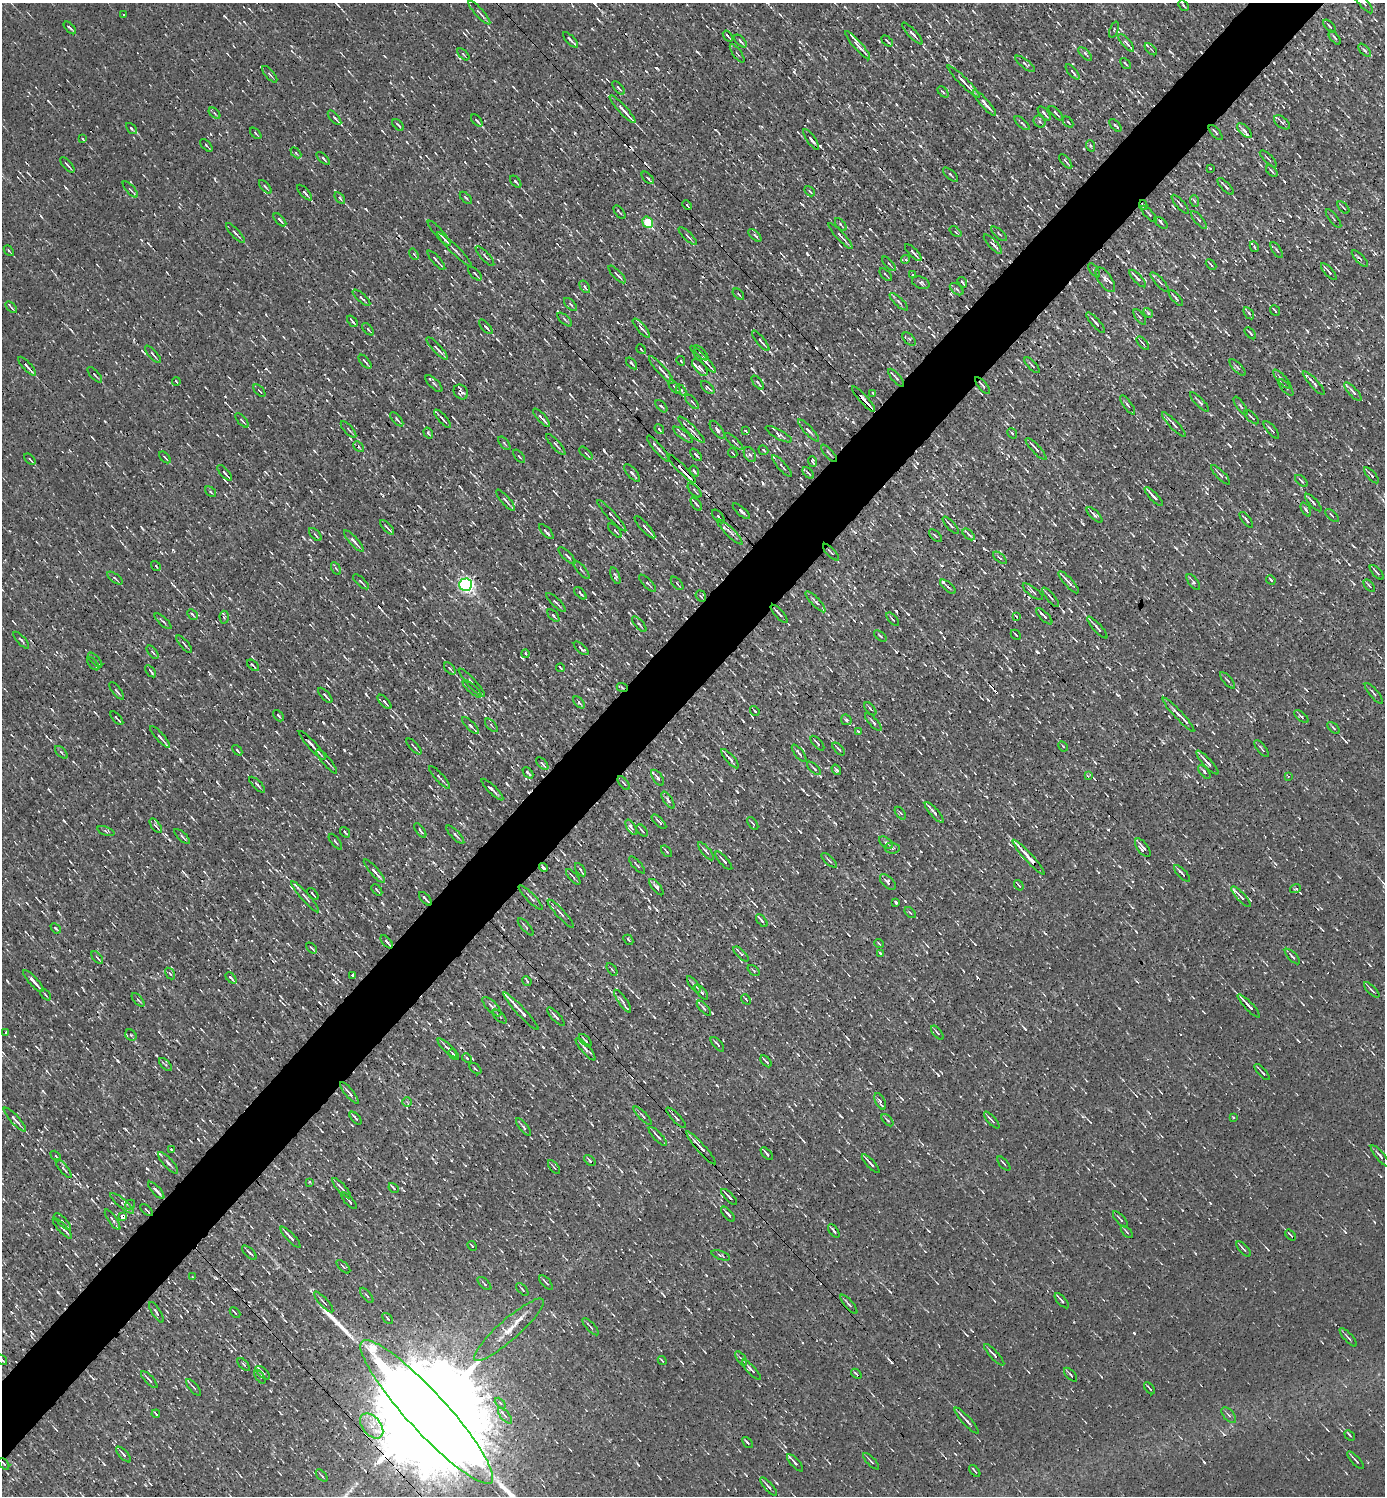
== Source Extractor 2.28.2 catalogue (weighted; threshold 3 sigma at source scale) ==
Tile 10 of 4 x 4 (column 2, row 3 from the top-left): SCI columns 1679-3061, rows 1495-2988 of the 5978 x 5977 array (HDU 1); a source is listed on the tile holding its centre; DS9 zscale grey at full resolution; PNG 1387 x 1498 px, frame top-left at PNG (2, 3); each listed source drawn as its Kron ellipse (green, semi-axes under 4 px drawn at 4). Shown black and unused: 5% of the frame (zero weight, under 3 of 4 exposures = <1% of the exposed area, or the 3 px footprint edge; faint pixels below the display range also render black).
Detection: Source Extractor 2.28.2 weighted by HDU 2 'WHT'; one run over the whole footprint, this tile lists its part. Background 0.00236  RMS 0.01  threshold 0.0455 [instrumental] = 3 sigma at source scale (4.5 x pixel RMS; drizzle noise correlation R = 1.50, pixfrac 1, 0.05/0.05 arcsec/px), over >= 5 px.
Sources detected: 1077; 25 cosmic-ray / hot-pixel residue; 1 long thin detection or spike segment (spike, bleed or trail) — neither listed nor drawn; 29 inside a brighter listed object's ellipse — not listed separately; of the other 1022, all 500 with FLUX_AUTO >= 1.49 (the completeness limit of this list) listed and drawn (522 fainter detections not listed), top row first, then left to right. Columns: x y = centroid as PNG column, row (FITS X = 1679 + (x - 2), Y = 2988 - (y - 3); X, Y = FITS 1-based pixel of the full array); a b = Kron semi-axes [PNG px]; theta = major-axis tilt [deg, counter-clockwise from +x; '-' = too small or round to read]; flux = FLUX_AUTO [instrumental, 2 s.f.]
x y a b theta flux
1363 3 13 4 -49 4
1183 5 6 2 -46 1.5
479 13 15 3 -48 2.7
124 14 3 3 - 1.7
1330 26 8 4 -45 2.6
70 28 8 2 -46 2.3
1114 29 8 3 69 1.5
912 33 14 4 -47 4.4
728 36 6 2 -52 1.8
1335 38 8 3 -51 2
570 40 10 2 -46 2.8
740 41 8 3 -46 3.3
887 41 6 2 -43 1.9
1126 43 11 4 -49 3.7
858 45 18 3 -49 8.7
1151 49 7 3 -45 1.7
1365 50 8 4 -48 2.7
737 53 11 3 -54 1.8
463 54 7 3 -46 1.6
1085 54 9 3 -45 2.1
1025 64 12 3 -38 2.5
1125 64 6 2 -48 1.7
1072 72 9 3 -49 2.9
270 74 10 4 -49 2.6
964 81 22 3 -45 8.4
619 88 8 3 -49 2
943 92 6 4 -46 1.7
985 103 17 4 -48 9.7
623 109 18 3 -48 11
214 113 7 3 -44 1.5
1044 113 8 3 -48 3.7
1056 113 9 3 -45 2.4
335 118 9 3 -48 2.9
477 120 7 2 -48 3.3
1040 122 6 5 - 2.6
1068 122 6 2 -48 1.6
1282 122 9 5 -38 3.1
1022 123 9 3 -41 2.1
398 125 7 2 -45 1.9
1115 125 8 3 -47 2.1
131 129 6 4 -47 1.5
1244 131 9 4 -45 3.2
1216 132 9 2 -48 2.1
256 133 7 3 -45 1.6
83 139 4 2 - 1.5
811 139 12 3 -56 3.6
206 145 8 2 -47 1.7
1091 146 6 3 -70 1.5
296 153 6 4 -46 1.5
323 158 8 3 -43 2.3
1268 159 11 2 -45 1.5
1066 161 9 2 -50 2.3
67 165 9 2 -49 2.5
1210 168 3 2 - 2.1
1272 171 7 3 -47 2.1
950 175 9 3 -43 2
648 178 7 4 -46 2.3
516 182 7 2 -50 2.5
1225 186 11 2 -46 3.2
265 187 8 3 -48 1.9
130 189 10 3 -49 1.7
810 191 6 3 -45 1.7
305 193 10 3 -46 3.3
340 198 6 4 -53 2.3
466 198 7 3 -45 1.6
1195 201 6 3 -69 1.6
1180 204 12 3 -48 2.4
687 205 5 2 - 1.7
1143 205 5 3 - 2.2
1343 207 7 2 -46 1.8
619 212 8 2 -52 1.7
1149 214 10 3 -47 1.7
1333 219 11 3 -53 2.3
280 220 8 3 -47 2.8
1199 220 11 4 -50 2.9
648 222 6 5 - 64
1161 223 8 3 -38 3.2
841 225 7 3 -51 1.7
955 232 7 4 -39 2.1
235 233 13 3 -47 3.9
439 233 16 3 -48 4.4
999 234 9 4 -41 2.1
755 235 8 4 -45 3
688 236 12 3 -44 3
840 236 17 3 -47 4.9
993 244 13 4 -47 3.9
1254 247 5 4 - 1.7
454 249 24 2 -44 3.4
1277 250 9 3 -56 1.7
9 251 6 3 -49 1.6
913 253 11 3 -45 3.7
414 254 6 3 -57 1.5
485 256 13 3 -48 2.4
1360 258 11 2 -45 1.7
906 259 4 4 - 3
436 260 12 2 -48 2.9
889 264 9 3 -48 1.5
1211 265 6 2 -44 2.2
1094 270 8 4 -54 1.7
1329 272 10 3 -48 3
475 274 8 3 -46 1.9
617 274 11 3 -46 3.2
886 275 8 2 -48 1.5
913 275 3 2 - 1.6
1138 278 11 4 -46 3.8
1105 280 14 6 -56 4.5
962 282 6 2 -55 1.8
1160 282 12 3 -48 2.3
921 283 9 6 -21 3.3
585 287 7 4 -55 2.7
957 289 8 4 -38 2
738 294 7 3 -44 1.8
361 298 11 3 -42 2.5
1176 298 10 3 -49 2.3
899 302 12 4 -43 2.7
570 304 8 3 -45 1.9
11 307 7 2 -45 1.9
1275 311 6 2 -49 2.1
1148 313 5 4 - 1.6
1249 313 7 4 -55 2.5
1140 317 9 4 -52 2.3
565 319 9 3 -42 2
352 321 6 2 -50 1.8
1096 323 13 3 -48 3.8
486 327 9 3 -49 2.7
641 328 12 3 -48 5
368 329 7 3 -48 1.7
1250 333 7 2 -48 1.6
909 339 8 4 -44 1.9
761 341 12 4 -51 4.5
1143 343 8 3 -50 2.5
437 348 14 3 -47 5.6
641 349 5 2 - 1.5
701 353 9 4 -47 2.5
153 354 11 3 -48 2.1
703 359 18 3 -46 8.8
681 361 5 3 - 1.5
365 362 8 2 -49 2.2
632 363 7 2 -50 2.3
1032 365 10 3 -46 1.9
27 366 12 3 -47 4.9
700 367 10 5 -51 4.5
1238 368 10 4 -45 2.4
661 370 18 3 -48 7.3
95 375 10 3 -47 1.8
896 378 11 3 -49 2.3
1282 379 12 4 -48 3.7
176 381 4 2 - 1.5
758 383 8 3 -51 2
1314 383 15 3 -48 4.5
434 384 11 5 -44 2.7
982 385 10 3 -50 2.1
674 387 8 3 -53 1.9
708 388 8 4 -44 3
1286 388 10 2 -49 2
681 390 6 3 -46 1.8
259 391 7 3 -46 1.9
461 392 8 6 -48 4.6
1353 392 12 4 -48 4.6
873 393 4 2 - 1.8
863 399 16 3 -48 17
692 402 9 3 -48 1.9
1199 402 13 3 -45 2.7
1128 405 11 4 -54 2.6
661 406 7 3 -46 1.8
1241 406 11 4 -56 2.1
1252 417 9 2 -43 1.9
541 418 12 2 -47 5.2
397 419 9 3 -50 2.3
442 419 11 3 -48 3.1
242 420 9 3 -48 2.8
1174 425 17 3 -46 5.2
348 429 10 3 -48 2
659 429 5 2 - 2.1
691 430 18 4 -45 6.2
717 430 10 5 -54 3.6
745 430 3 3 - 5.9
808 430 14 4 -47 4.1
1271 430 11 2 -50 2.3
428 433 6 3 -56 2
1012 433 5 4 - 1.8
779 434 15 4 -29 4.3
683 435 12 4 -37 2.6
734 441 11 4 -43 2.4
504 443 8 3 -50 1.7
556 445 13 4 -48 3.2
359 447 6 3 -45 1.5
658 449 17 4 -49 3.6
1036 449 14 3 -47 4.3
763 450 5 3 - 1.6
586 453 8 3 -44 2
733 453 5 2 - 1.5
829 453 11 3 -48 1.8
750 454 8 5 -59 2.7
696 455 7 3 -48 3.2
519 456 8 3 -50 1.6
165 457 7 3 -45 1.7
30 459 7 2 -46 2
812 461 5 3 - 2
782 466 14 3 -47 2.7
682 469 20 4 -45 19
694 471 6 3 -58 1.8
225 473 10 3 -47 2.6
632 473 11 5 -49 2.9
808 473 7 3 -45 2.2
1221 475 13 4 -45 3.9
1371 475 10 3 -48 2.4
1301 481 7 3 -41 1.6
694 490 9 2 -46 1.5
210 492 6 4 -40 1.5
1154 497 12 3 -47 6.3
505 500 13 3 -49 3.9
1313 502 11 3 -47 3.4
696 504 7 3 -51 2
1306 510 7 3 -62 2
741 511 10 4 -41 4.4
1095 515 10 4 -44 5.7
612 516 21 3 -47 5
718 516 8 2 -48 3.5
1332 516 8 3 -44 1.9
1246 520 9 2 -52 2.1
951 525 11 3 -49 3.1
387 527 9 2 -46 2.3
645 527 14 3 -48 5.1
615 531 9 4 -46 2.9
546 532 9 2 -46 2.3
730 532 17 4 -45 5.2
969 534 7 3 -43 2.8
315 535 8 4 -48 1.9
935 536 8 3 -44 1.9
354 541 14 3 -48 5.3
831 552 11 3 -47 2.1
567 556 11 3 -45 3
1000 558 8 3 -40 1.8
156 566 5 2 - 1.6
336 568 7 4 -59 2
581 570 12 3 -48 1.8
1377 572 9 2 -47 2.6
615 576 9 4 -70 2.4
115 578 9 3 -37 2.1
1271 580 5 3 - 2.2
361 582 10 3 -43 2.2
1069 582 14 3 -48 7.6
1193 582 9 4 -53 2.4
647 583 11 4 -46 3.1
677 583 8 3 -49 1.9
466 585 6 6 - 410
1369 586 7 3 -51 1.7
948 587 9 3 -41 2.8
1033 592 12 4 -37 3.6
580 593 7 2 -47 3
701 596 6 5 - 2.6
1051 597 12 3 -50 3.1
556 602 13 3 -44 2.9
816 602 14 4 -46 4.1
192 614 6 3 -45 1.8
779 614 12 3 -48 4.5
553 616 7 3 -48 2.1
1044 616 10 3 -45 4.4
224 617 6 4 -87 1.8
1016 617 4 2 - 1.5
893 619 8 3 -49 1.7
163 621 10 2 -42 2
639 624 10 3 -49 2
1097 627 14 2 -47 6.7
1016 635 5 2 - 1.5
880 636 7 3 -39 1.5
21 640 11 3 -47 1.9
184 644 11 3 -49 2.1
581 648 9 3 -41 3
153 652 8 3 -50 2
526 654 4 3 - 1.6
95 660 9 3 -48 2.7
93 664 8 2 -48 1.8
253 665 7 3 -41 2.2
450 668 7 3 -49 2.6
560 668 4 2 - 2
151 671 7 2 -52 2.3
1227 680 10 3 -49 2
472 682 19 4 -48 6.4
622 687 6 3 -23 1.5
472 689 12 3 -42 1.9
117 691 10 3 -51 2.1
1374 693 13 3 -50 2.2
325 695 9 3 -47 3.3
385 702 9 3 -47 3.7
579 702 7 4 -47 2.3
870 709 8 4 -51 2.3
755 711 5 3 - 2.1
1178 715 23 3 -47 5.3
278 716 6 3 -49 1.8
1301 716 8 4 -39 2.1
117 718 8 2 -48 1.7
846 720 6 5 - 1.9
873 722 11 3 -48 2.3
470 725 11 4 -46 4.2
491 725 8 3 -46 1.8
1334 728 7 4 -43 1.7
859 732 3 3 - 5.5
160 737 14 3 -48 4
817 743 9 3 -48 2.2
312 745 19 3 -47 12
414 746 10 2 -47 1.6
1063 746 5 3 - 1.6
839 749 8 3 -46 3.2
1262 749 10 3 -51 1.9
237 750 6 3 -47 3
61 752 8 3 -45 1.9
799 753 10 3 -52 3
730 759 12 3 -47 5.7
327 761 15 2 -50 2.6
1207 763 15 3 -47 6.7
542 764 8 3 -45 2.8
814 768 8 3 -43 2.1
836 770 5 3 - 2.4
1204 772 8 3 -50 2.9
528 773 6 2 -47 1.5
1088 776 4 3 - 2
1288 776 4 4 - 1.5
440 777 14 3 -48 3.1
658 778 9 4 -54 3.4
624 783 8 4 -52 2.3
257 785 10 3 -45 2.6
492 790 14 3 -44 4.4
668 800 10 4 -56 3
934 812 13 3 -48 6.5
900 813 7 4 -53 1.5
659 822 9 3 -45 2.8
753 823 7 2 -52 1.6
156 826 9 3 -51 3
631 827 8 4 -58 3
420 830 8 3 -54 2.6
642 830 7 2 -50 2.6
106 831 9 4 -19 1.8
345 832 6 2 -51 1.5
455 835 12 4 -46 3.4
182 837 10 4 -43 2.4
335 842 9 3 -52 1.6
886 843 8 4 -38 2.3
892 848 7 5 -5 2.6
1143 848 11 5 -53 5.9
666 851 7 4 -51 1.6
706 851 11 3 -50 3.1
1029 857 23 3 -47 17
829 860 9 3 -43 1.8
724 861 12 3 -48 3.4
637 865 11 3 -48 2.2
543 868 4 3 - 2.8
580 870 7 3 -58 1.9
374 871 15 3 -49 7.3
1182 873 11 3 -47 3.7
573 877 10 2 -49 1.9
888 882 10 5 -44 4.3
1019 885 5 2 - 1.6
656 887 10 4 -51 4.1
1295 889 5 3 - 1.7
377 890 6 2 -48 1.7
313 894 7 2 -48 2
305 897 20 4 -48 3.8
1241 897 13 4 -46 4.2
531 898 17 3 -46 2.9
425 899 8 2 -48 3.1
896 903 3 3 - 4.3
910 913 6 4 -45 1.6
561 914 19 4 -47 4.5
762 921 7 4 -52 2.6
526 927 11 3 -48 1.8
56 928 6 3 -42 1.8
628 940 5 3 - 1.5
387 942 8 3 -49 7.3
879 943 5 3 - 1.6
311 948 6 2 -46 2.1
741 954 9 4 -44 2.7
881 954 4 3 - 3.1
1292 957 10 3 -46 2.9
97 958 7 2 -51 1.7
612 969 7 4 -53 1.9
754 970 7 4 -40 1.6
170 974 6 4 -58 1.7
353 975 4 3 - 2.9
231 978 6 2 -47 2.5
33 981 14 3 -48 7.8
527 981 5 2 - 1.7
694 984 9 4 -53 2.4
1372 990 10 3 -46 2.7
701 992 9 3 -48 3.9
46 995 7 3 -46 1.7
746 999 5 3 - 1.5
138 1000 8 3 -48 2
623 1001 13 4 -55 3.9
1249 1006 15 3 -47 9.3
492 1007 12 5 -46 4.7
704 1008 9 3 -47 2.6
521 1011 25 3 -47 18
500 1017 8 3 -44 1.6
556 1017 12 3 -46 4.5
5 1032 3 2 - 1.7
937 1033 8 3 -50 2.3
131 1035 6 5 - 1.7
585 1040 8 2 -48 2.5
717 1044 9 3 -48 2.6
447 1048 13 3 -44 2.7
586 1049 14 4 -49 5
454 1055 6 3 -47 3.9
467 1058 5 4 - 1.8
766 1061 7 2 -49 2.7
166 1065 8 4 -45 1.6
475 1069 7 3 -42 1.6
1262 1072 10 2 -47 2.4
349 1093 13 3 -50 3.9
880 1101 9 4 -63 3.5
407 1102 5 5 - 1.7
643 1116 12 3 -45 2.6
1233 1117 3 3 - 2.9
356 1118 7 2 -48 2.8
676 1118 14 3 -45 2.9
15 1120 16 4 -47 6.2
887 1120 7 3 -47 1.5
992 1120 10 3 -49 3.4
524 1127 10 4 -51 2.6
658 1136 12 3 -47 3.1
701 1148 21 3 -49 8
171 1150 4 2 - 1.7
767 1154 7 2 -47 2.9
56 1156 6 3 -45 1.5
1380 1156 13 3 -50 3.2
590 1160 6 4 -41 2.2
168 1163 14 4 -47 5
871 1164 12 2 -47 3.9
1004 1164 9 2 -49 1.6
554 1167 8 3 -51 1.5
64 1169 11 3 -52 2.7
309 1182 3 2 - 1.5
342 1188 13 3 -48 4.4
394 1188 5 2 - 2.6
156 1190 11 3 -47 5.7
729 1197 10 3 -46 3.3
349 1201 10 2 -48 3.5
122 1203 15 4 -40 3.2
130 1205 5 5 - 1.5
147 1210 7 2 -45 1.9
728 1214 9 2 -49 2.8
122 1217 4 4 - 12
1120 1219 10 2 -48 2
113 1220 12 4 -55 3
63 1222 11 3 -45 2.1
62 1228 13 3 -48 3.3
834 1231 8 3 -53 2.4
1127 1232 7 3 -46 1.9
1291 1235 6 2 -50 1.8
290 1237 14 3 -48 5.1
472 1246 5 3 - 1.6
1244 1249 9 3 -47 2.7
249 1253 9 3 -44 2.7
721 1255 10 4 -19 1.9
343 1267 8 4 -44 1.8
192 1277 3 3 - 1.8
546 1283 9 3 -47 2.3
484 1284 8 3 -43 1.9
522 1289 8 3 -48 1.9
367 1295 9 2 -51 1.5
1062 1301 9 3 -47 2.9
324 1302 13 4 -47 3
849 1304 12 3 -50 2.6
156 1312 12 3 -58 2.6
235 1312 6 2 -46 1.6
388 1318 6 3 -47 1.9
590 1327 11 3 -48 2.3
509 1330 45 10 41 23
1348 1337 12 3 -47 2.7
994 1355 14 3 -47 3.9
741 1358 8 4 -53 2.1
2 1359 6 2 -41 1.8
662 1361 5 2 - 1.6
244 1364 8 4 -48 1.8
751 1370 13 3 -47 6.3
263 1373 9 4 -41 3.2
856 1374 6 3 -39 1.6
1070 1375 8 2 -48 2
260 1377 7 3 -54 1.6
149 1380 11 3 -46 3.4
193 1387 10 3 -49 2
1149 1388 7 2 -50 1.6
500 1403 6 4 -45 1.6
427 1412 95 20 -48 110000
156 1414 4 2 - 1.5
1229 1415 9 5 -49 2.9
505 1416 10 4 -50 3.6
967 1421 17 2 -47 5.2
372 1426 14 9 -51 11
1350 1435 6 3 -42 2
747 1442 6 3 -47 2
123 1454 10 3 -46 3.4
1356 1460 11 3 -47 2.7
871 1461 11 3 -47 2.1
795 1463 11 3 -48 5.3
4 1464 6 3 -47 2.3
975 1471 7 2 -49 1.9
322 1476 7 2 -47 1.6
769 1487 11 3 -48 3.6
Overlapping masked pixels (flux is a lower limit): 27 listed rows (the first 20) at x y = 964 81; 811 139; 1143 205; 1329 272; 761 341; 982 385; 461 392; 863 399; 1199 402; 658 449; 1036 449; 682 469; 831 552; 622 687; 934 812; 182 837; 1029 857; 543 868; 888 882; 425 899
Isophote crosses this tile's border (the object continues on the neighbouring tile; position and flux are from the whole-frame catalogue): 3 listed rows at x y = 1363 3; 2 1359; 427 1412
Unlisted compact peaks at least as high as the median listed source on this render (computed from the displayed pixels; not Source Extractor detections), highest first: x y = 1118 695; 794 72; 1204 1462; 589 1188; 803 790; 229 598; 1112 59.